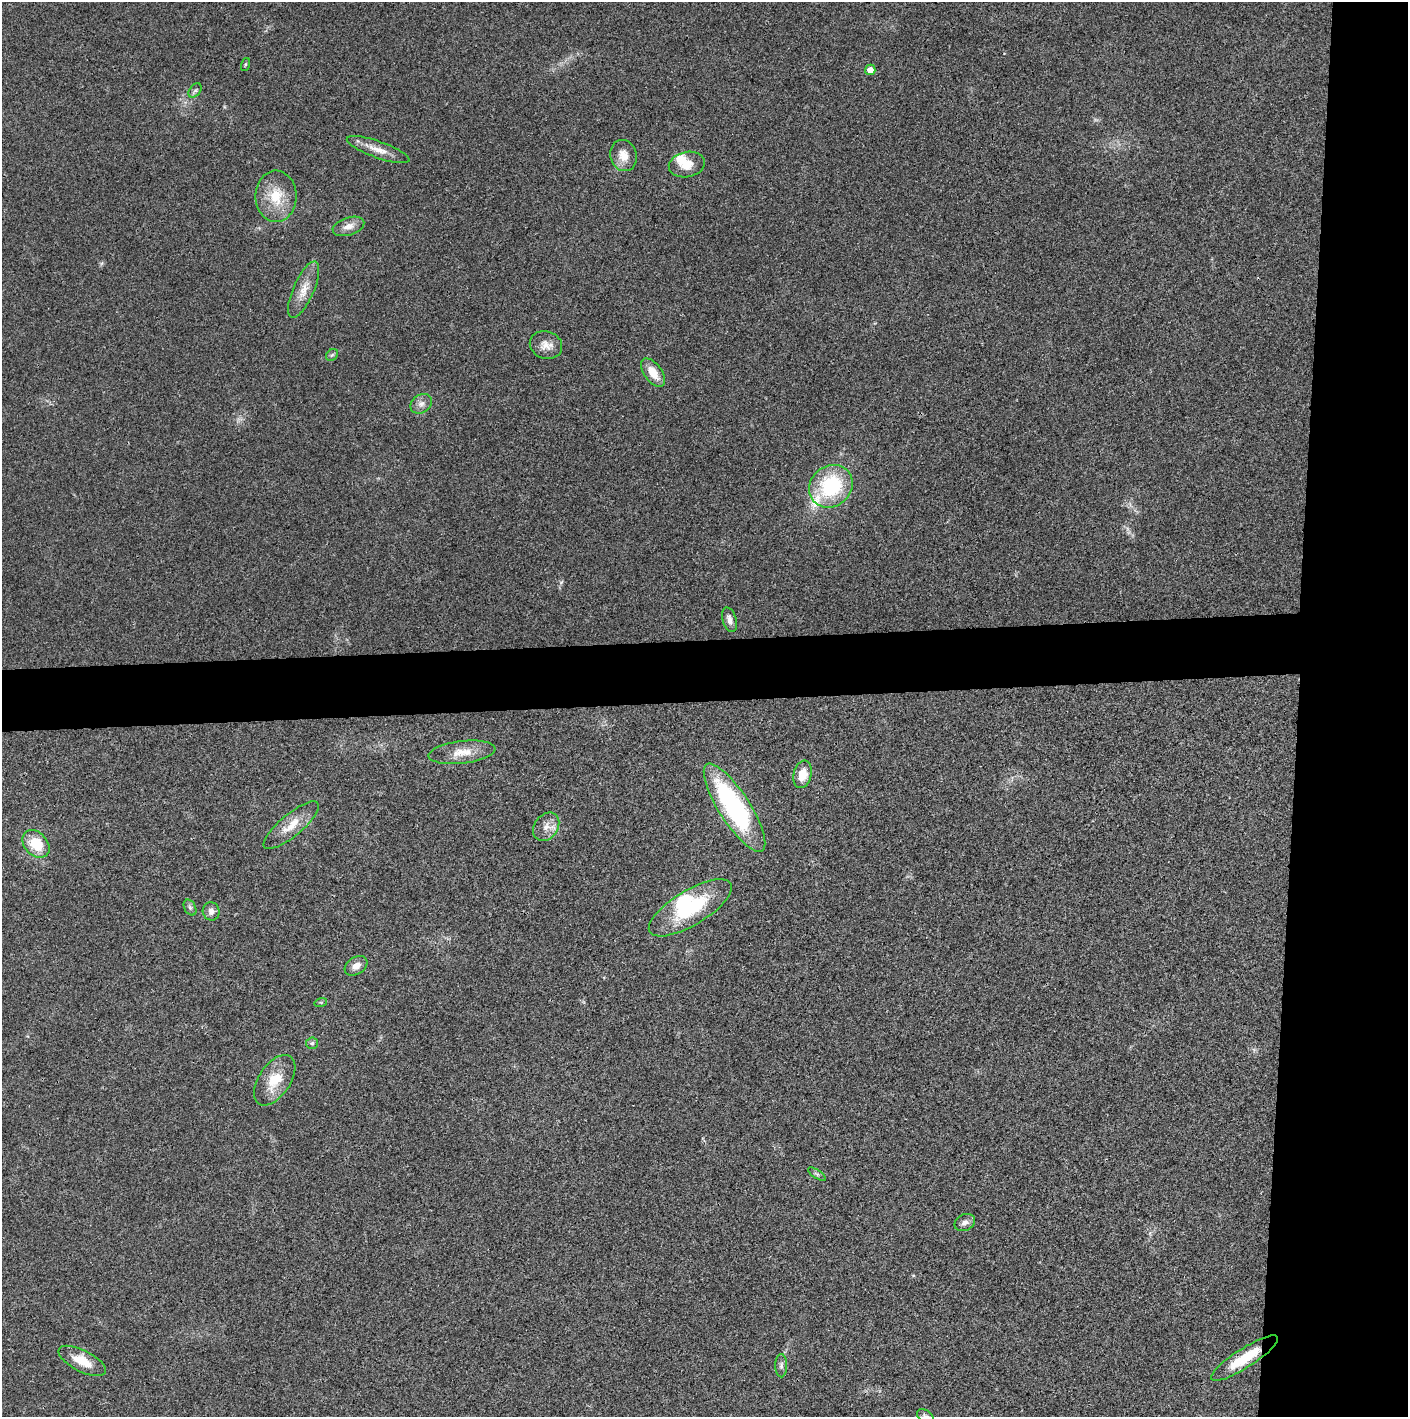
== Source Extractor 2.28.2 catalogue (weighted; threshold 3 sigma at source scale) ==
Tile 6 of 3 x 3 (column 3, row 2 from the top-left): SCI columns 2815-4220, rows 1415-2829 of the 4221 x 4243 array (HDU 1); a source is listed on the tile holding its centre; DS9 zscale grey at full resolution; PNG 1410 x 1419 px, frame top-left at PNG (2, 2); each listed source drawn as its Kron ellipse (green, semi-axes under 4 px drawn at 4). Shown black and unused: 12% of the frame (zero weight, under 3 of 4 exposures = <1% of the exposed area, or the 3 px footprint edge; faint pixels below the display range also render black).
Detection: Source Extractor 2.28.2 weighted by HDU 2 'WHT'; one run over the whole footprint, this tile lists its part. Background 0.019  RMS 0.0051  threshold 0.0231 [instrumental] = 3 sigma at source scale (4.5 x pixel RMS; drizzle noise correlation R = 1.50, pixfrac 1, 0.05/0.05 arcsec/px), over >= 5 px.
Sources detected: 37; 2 inside a brighter object's white glare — neither listed nor drawn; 1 inside a brighter listed object's ellipse — not listed separately; the other 34 listed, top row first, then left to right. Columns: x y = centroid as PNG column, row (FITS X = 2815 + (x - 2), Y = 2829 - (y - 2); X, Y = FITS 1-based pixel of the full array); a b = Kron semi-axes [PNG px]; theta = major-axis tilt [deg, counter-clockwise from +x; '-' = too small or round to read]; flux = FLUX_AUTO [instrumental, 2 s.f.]
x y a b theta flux
245 65 7 3 71 0.59
870 70 5 5 - 3.8
195 90 8 5 53 1.2
378 150 33 8 -19 6.7
624 155 16 13 -70 6.3
687 165 18 12 11 7.7
276 196 26 20 -89 15
348 226 16 8 17 4.1
304 290 30 10 66 7.7
546 345 16 13 -20 5.1
332 355 7 5 44 0.97
653 373 16 9 -53 7.6
421 404 11 9 35 2.9
831 486 23 20 41 39
729 620 12 7 -72 2.7
462 752 33 11 7 9
802 774 14 9 76 8
734 808 51 15 -57 82
291 825 35 11 40 9.6
546 827 15 11 54 5
36 844 16 11 -47 15
190 907 8 5 -63 1.3
690 908 47 17 31 37
211 911 9 8 - 2.7
356 966 12 8 32 4
321 1002 6 4 17 0.67
312 1043 6 5 - 1
275 1080 28 16 56 14
817 1174 10 4 -33 1.1
965 1222 11 8 26 2.5
1245 1358 39 9 33 16
82 1361 26 10 -27 10
781 1366 12 6 90 1.7
925 1416 9 6 -31 1.4
Overlapping masked pixels (flux is a lower limit): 1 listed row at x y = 1245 1358
Isophote crosses this tile's border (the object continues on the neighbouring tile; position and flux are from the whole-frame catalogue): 1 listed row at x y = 925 1416